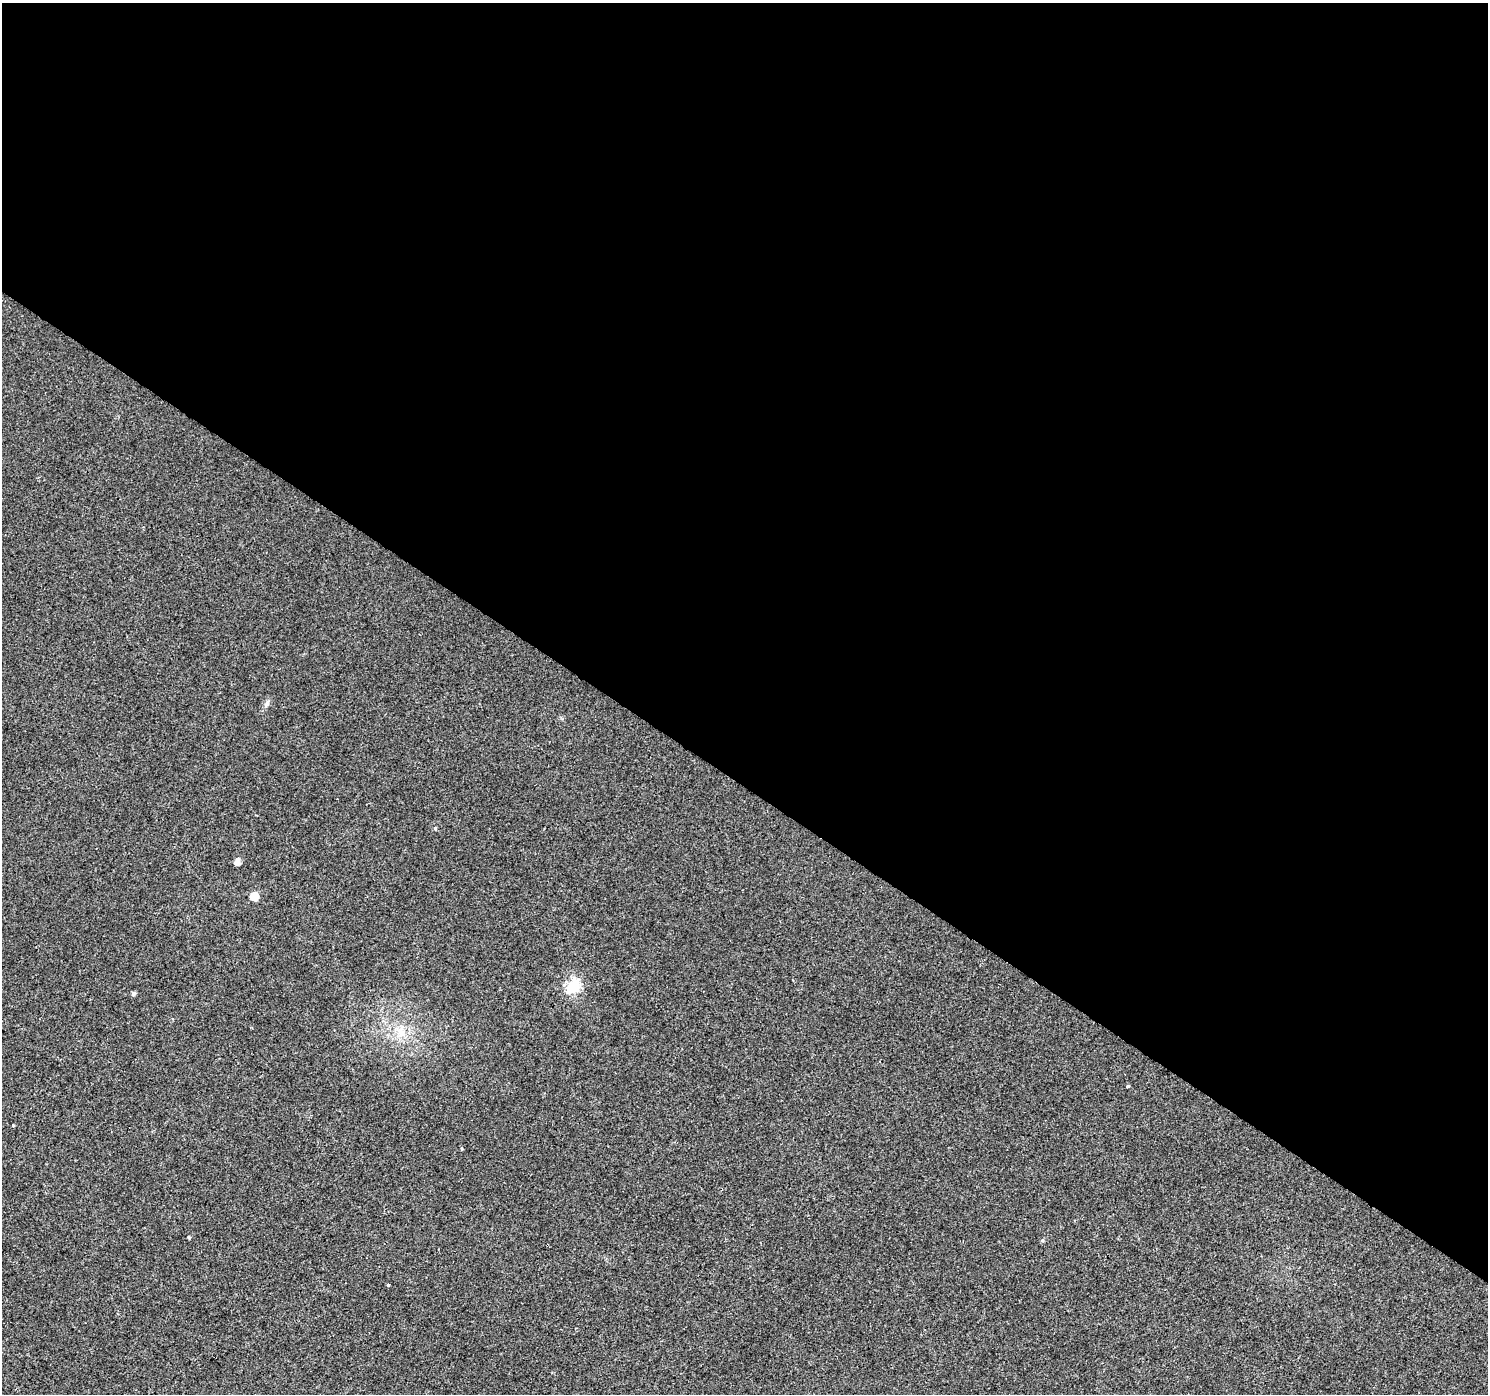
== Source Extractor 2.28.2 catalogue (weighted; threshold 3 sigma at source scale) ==
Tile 3 of 4 x 4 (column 3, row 1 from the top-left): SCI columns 2973-4458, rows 4358-5749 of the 5950 x 5998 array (HDU 1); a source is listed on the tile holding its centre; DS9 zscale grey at full resolution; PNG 1490 x 1396 px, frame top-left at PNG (2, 3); no overlay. Shown black and unused: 56% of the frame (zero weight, under 2 of 3 exposures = <1% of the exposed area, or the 3 px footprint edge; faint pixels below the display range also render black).
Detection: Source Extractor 2.28.2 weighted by HDU 2 'WHT'; one run over the whole footprint, this tile lists its part. Background 0.00528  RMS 0.0054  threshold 0.0243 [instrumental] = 3 sigma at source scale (4.5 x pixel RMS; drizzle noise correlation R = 1.50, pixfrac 1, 0.0396/0.0396 arcsec/px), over >= 5 px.
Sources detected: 12; all 12 listed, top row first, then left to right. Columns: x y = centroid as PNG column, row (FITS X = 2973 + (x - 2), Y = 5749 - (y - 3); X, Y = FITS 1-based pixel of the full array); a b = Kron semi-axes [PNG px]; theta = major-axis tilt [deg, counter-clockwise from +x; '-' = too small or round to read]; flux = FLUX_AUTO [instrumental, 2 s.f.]
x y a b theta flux
266 704 9 5 61 1.5
435 828 4 4 - 0.61
237 862 6 5 - 3.3
254 896 6 6 - 10
573 987 7 6 - 57
134 993 5 5 - 1.2
401 1032 13 9 -39 5.3
1128 1086 4 3 - 3.6
13 1126 3 3 - 0.55
189 1237 3 3 - 0.78
1042 1240 5 4 - 0.7
389 1285 3 3 - 0.85